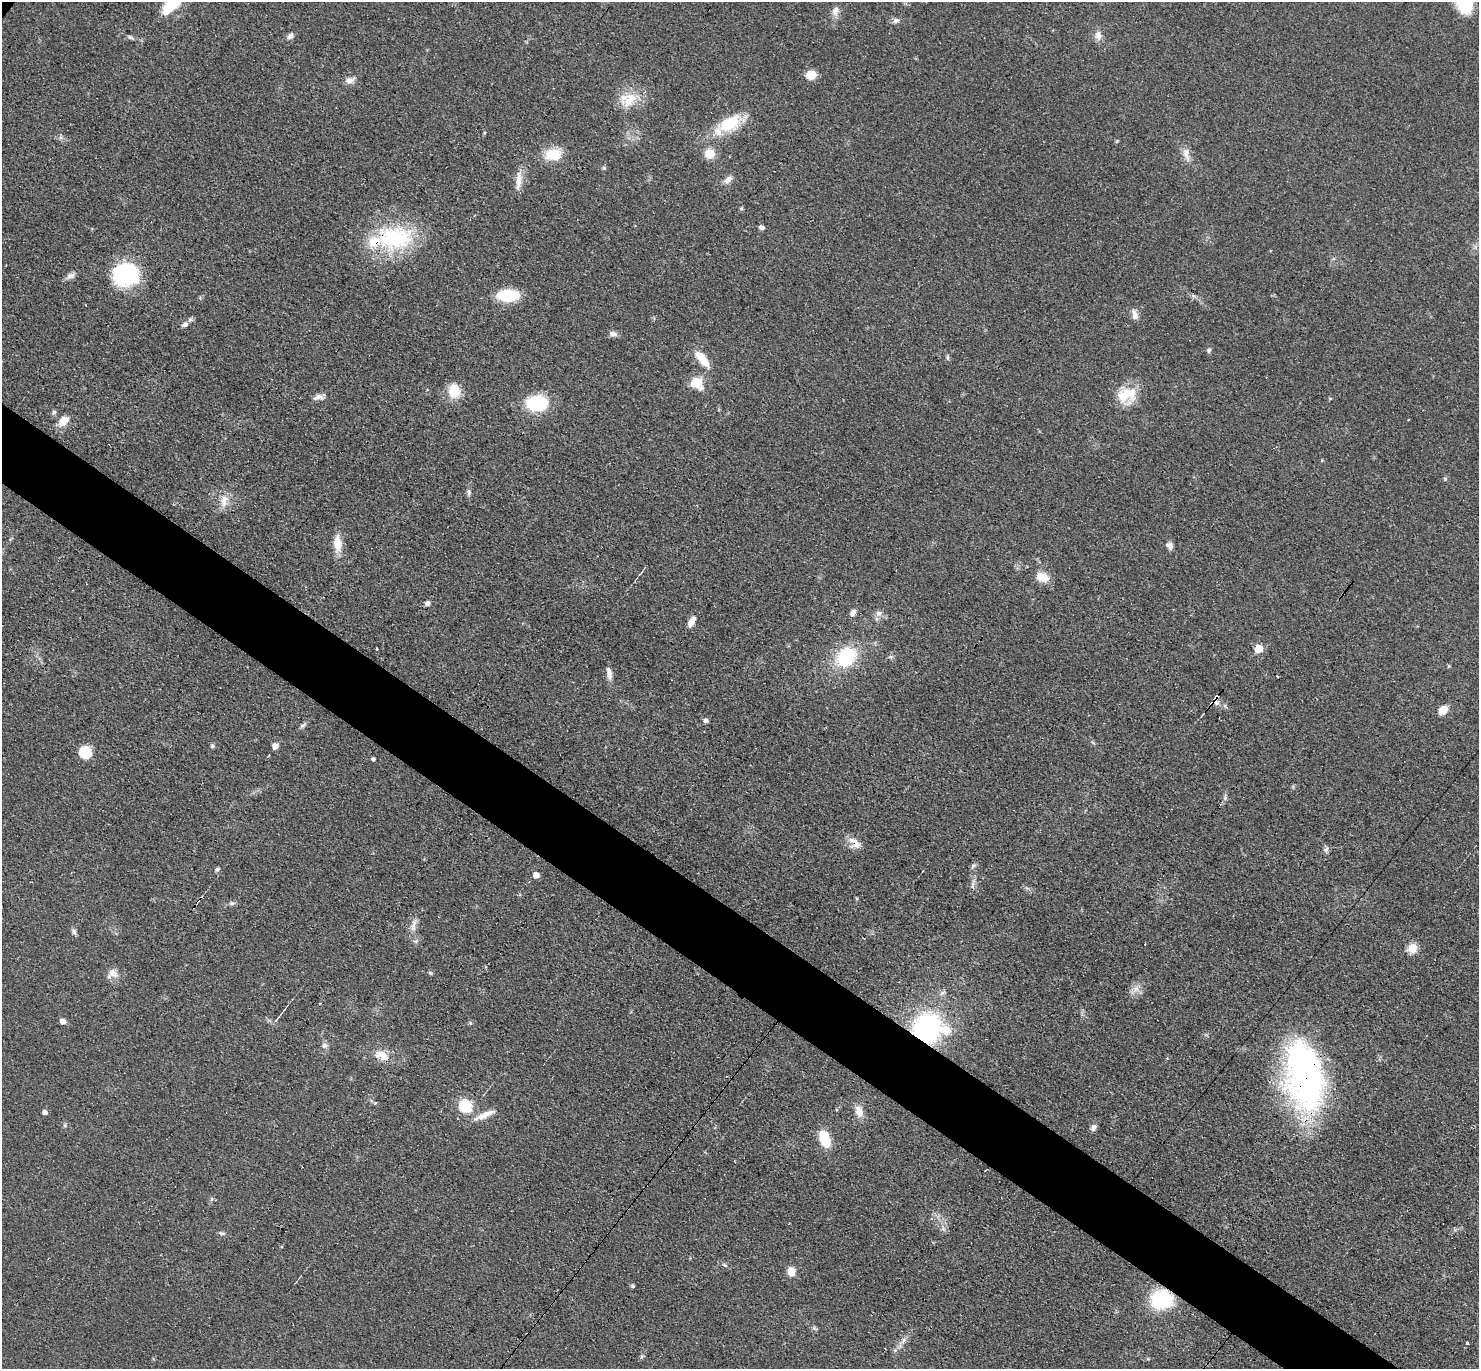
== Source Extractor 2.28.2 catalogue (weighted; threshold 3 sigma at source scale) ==
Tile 6 of 4 x 4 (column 2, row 2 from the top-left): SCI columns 1608-3084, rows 3032-4398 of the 6087 x 6078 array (HDU 1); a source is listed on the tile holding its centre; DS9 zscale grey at full resolution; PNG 1481 x 1371 px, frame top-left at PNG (2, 2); no overlay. Shown black and unused: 5% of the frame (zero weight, under 3 of 4 exposures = <1% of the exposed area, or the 3 px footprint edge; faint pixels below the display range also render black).
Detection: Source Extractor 2.28.2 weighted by HDU 2 'WHT'; one run over the whole footprint, this tile lists its part. Background 0.0608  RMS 0.0056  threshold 0.0254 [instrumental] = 3 sigma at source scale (4.5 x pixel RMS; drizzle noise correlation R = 1.50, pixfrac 1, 0.05/0.05 arcsec/px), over >= 5 px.
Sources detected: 108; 3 cosmic-ray / hot-pixel residue — not listed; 3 inside a brighter listed object's ellipse — not listed separately; the other 102 listed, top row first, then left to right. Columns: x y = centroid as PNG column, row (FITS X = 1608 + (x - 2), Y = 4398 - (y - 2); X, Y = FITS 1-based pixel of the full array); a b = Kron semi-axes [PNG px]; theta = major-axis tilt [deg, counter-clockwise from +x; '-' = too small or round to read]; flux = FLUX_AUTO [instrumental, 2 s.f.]
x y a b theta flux
173 3 27 9 42 27
835 11 16 8 76 3.8
896 21 9 6 26 1.9
1098 35 12 9 -82 4.1
290 36 8 6 52 2.2
131 37 10 5 -29 1.4
811 75 12 10 11 6.7
350 80 14 7 17 3.5
630 99 29 16 35 13
729 124 27 12 32 28
1117 141 5 5 - 0.6
553 154 23 15 12 13
710 154 9 9 - 9.1
1186 154 20 8 -72 4.8
604 168 6 5 - 0.87
728 180 13 7 40 3.3
519 181 27 8 84 6.2
741 208 5 5 - 0.74
761 227 5 5 - 2.3
395 238 51 31 -1 55
126 274 22 20 20 60
71 276 11 7 27 2.9
508 295 18 10 0 31
1135 315 14 7 -76 3.3
185 325 10 6 16 2.3
613 334 11 7 -11 2.3
1209 350 7 6 - 1.1
948 357 8 4 -90 0.96
702 359 20 8 -50 12
696 383 14 12 11 9.9
454 391 16 12 -84 12
1126 394 27 20 16 16
319 397 14 7 0 3.1
537 404 22 15 4 32
54 412 7 5 34 1.2
1408 420 2 2 - 0.51
63 421 11 8 42 8.1
469 492 10 5 -89 1.6
224 501 20 9 76 6.2
337 543 21 10 -86 8.6
1169 546 10 7 -46 2.6
1042 577 16 11 -18 7.4
427 603 6 6 - 1.7
853 613 9 7 55 2.2
879 613 9 8 - 2.8
691 622 14 6 62 4.4
1258 648 5 5 - 16
377 649 3 3 - 1.3
846 657 19 14 45 39
890 657 7 4 -19 1.1
609 673 17 6 -81 3.7
1277 676 3 2 - 0.59
1216 698 7 4 78 9.8
1225 706 7 5 -48 1.2
1443 710 10 8 41 6.9
705 720 6 6 - 1.4
302 726 10 5 30 1.4
212 746 5 5 - 0.93
275 746 5 5 - 4.4
85 752 13 13 - 11
373 759 4 3 - 1.1
855 843 18 12 -45 5.7
1326 849 10 6 78 1.6
973 866 9 5 55 1.4
217 869 6 5 - 1.1
536 875 5 5 - 5.5
973 883 15 4 74 2.1
857 899 5 3 - 0.59
231 903 7 5 19 1.3
413 925 21 6 80 4.3
74 932 10 5 -61 1.5
1412 948 11 10 - 6.4
113 973 16 11 -37 4.9
430 973 6 5 - 0.78
1136 989 12 9 48 4.2
942 993 9 5 31 1.6
320 1003 3 3 - 0.51
277 1018 18 3 52 1.9
63 1021 5 5 - 4.6
927 1029 24 21 66 97
324 1045 8 7 - 2.2
381 1055 20 11 -20 7.8
1304 1074 74 38 -80 190
375 1103 5 4 - 1
465 1106 6 6 - 69
859 1111 16 10 -73 5.4
45 1112 5 4 - 2.3
485 1115 29 7 24 6.4
1093 1128 10 6 64 2.1
824 1139 13 8 -69 24
212 1199 6 4 89 0.92
943 1229 6 6 - 1.6
222 1233 9 5 -15 1.3
725 1265 7 4 -31 0.94
791 1271 9 7 -82 7
632 1286 5 4 - 1
1161 1299 17 14 4 48
814 1328 7 4 -31 1.1
903 1340 10 5 57 2.3
1467 1342 3 3 - 1
895 1350 5 5 - 1.1
641 1356 8 4 82 1
Overlapping masked pixels (flux is a lower limit): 6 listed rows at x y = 395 238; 1216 698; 855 843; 927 1029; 1304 1074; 1161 1299
Isophote crosses this tile's border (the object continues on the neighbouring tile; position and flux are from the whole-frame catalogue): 1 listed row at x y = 173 3
Unlisted compact peaks at least as high as the median listed source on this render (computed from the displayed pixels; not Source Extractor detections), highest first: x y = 1225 798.